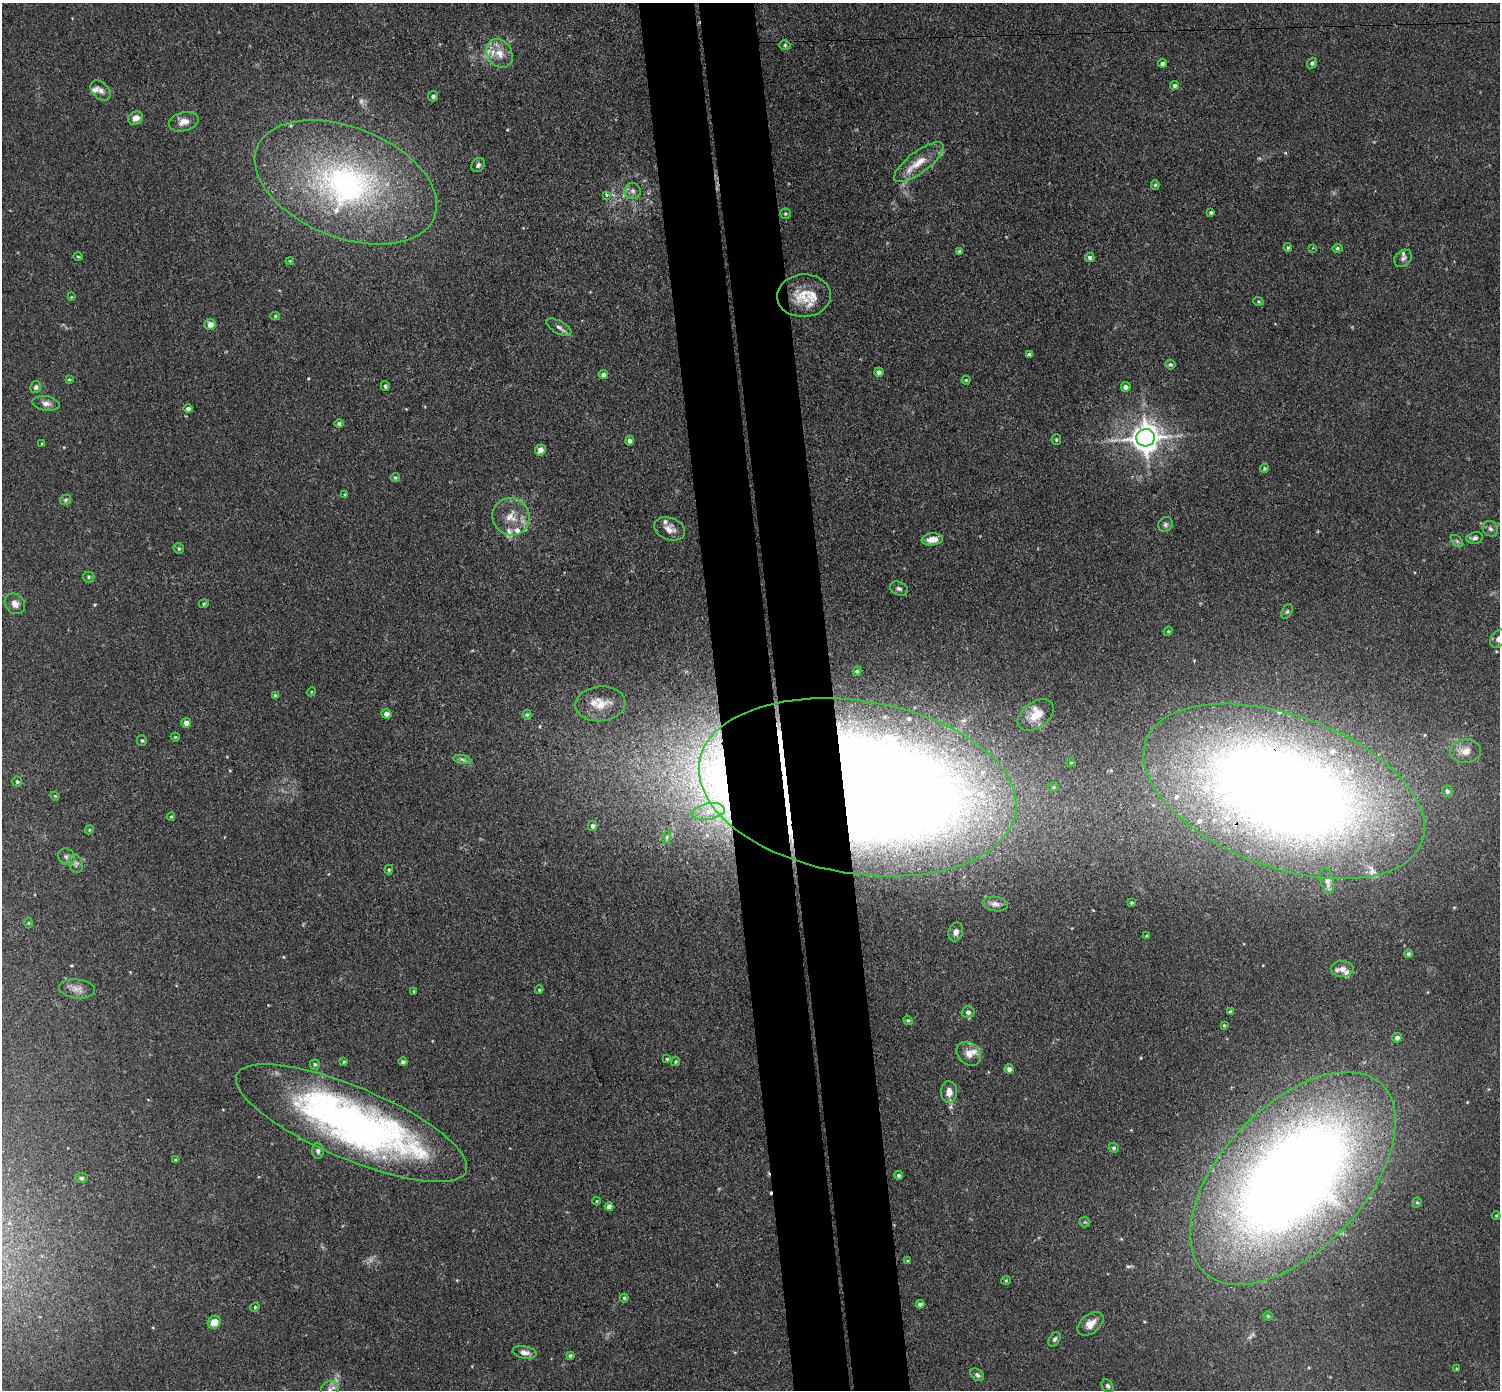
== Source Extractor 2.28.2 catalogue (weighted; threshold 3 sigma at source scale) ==
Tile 5 of 3 x 3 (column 2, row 2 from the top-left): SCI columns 1556-3053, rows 1522-2909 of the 4608 x 4537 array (HDU 1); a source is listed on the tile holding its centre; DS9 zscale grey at full resolution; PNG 1502 x 1392 px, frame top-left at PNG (2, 3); each listed source drawn as its Kron ellipse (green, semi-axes under 4 px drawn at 4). Shown black and unused: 7% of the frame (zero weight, under 3 of 4 exposures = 6% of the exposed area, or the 3 px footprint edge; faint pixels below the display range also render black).
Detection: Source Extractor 2.28.2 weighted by HDU 2 'WHT'; one run over the whole footprint, this tile lists its part. Background 0.0394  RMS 0.0046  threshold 0.0209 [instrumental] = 3 sigma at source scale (4.5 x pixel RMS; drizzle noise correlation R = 1.50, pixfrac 1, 0.05/0.05 arcsec/px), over >= 5 px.
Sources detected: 179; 4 too faint to see at this stretch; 3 inside a brighter object's white glare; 1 cosmic-ray / hot-pixel residue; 1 long thin detection or spike segment (spike, bleed or trail) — neither listed nor drawn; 25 inside a brighter listed object's ellipse — not listed separately; the other 145 listed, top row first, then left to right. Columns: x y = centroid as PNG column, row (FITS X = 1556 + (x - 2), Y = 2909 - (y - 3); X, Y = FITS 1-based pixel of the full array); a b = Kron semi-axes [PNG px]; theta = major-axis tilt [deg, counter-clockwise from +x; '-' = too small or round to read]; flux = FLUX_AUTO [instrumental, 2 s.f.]
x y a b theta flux
785 45 5 4 - 0.79
499 53 15 12 -56 6.4
1163 63 4 4 - 1.6
1312 63 5 5 - 1
1175 85 4 4 - 1.1
101 90 12 8 -46 2.4
433 96 5 5 - 1.3
136 118 8 6 27 3.4
184 122 15 9 15 4.2
919 162 30 10 37 9.1
478 165 7 6 - 1.3
346 182 95 55 -21 140
1155 185 4 4 - 0.64
633 191 8 8 - 2
606 195 4 3 - 3
1211 212 3 3 - 0.67
785 214 5 5 - 0.69
1288 248 4 3 - 0.72
1313 248 3 2 - 0.34
1337 248 5 4 - 0.76
959 251 4 4 - 0.99
78 256 5 3 - 0.48
1090 257 5 4 - 1.3
1403 258 10 7 43 1.8
290 261 4 4 - 0.46
804 296 27 21 3 13
71 297 3 3 - 0.34
1258 301 5 4 - 0.55
275 316 4 4 - 0.69
210 324 5 5 - 3.2
559 327 14 6 -29 2
1029 355 4 3 - 1.1
1170 364 5 5 - 0.92
879 372 4 4 - 1.6
603 374 4 4 - 1.7
69 379 4 3 - 0.49
966 380 4 4 - 0.52
385 386 5 4 - 0.88
36 387 6 5 - 1.1
1126 387 5 4 - 1.7
46 403 14 7 -9 2.6
188 408 5 4 - 1.5
339 424 4 4 - 0.95
1146 438 9 8 - 700
1056 440 5 4 - 0.68
629 441 5 4 - 1.4
42 444 4 4 - 0.54
540 450 6 5 - 2.9
1264 468 5 4 - 0.56
395 477 5 4 - 0.73
345 494 4 3 - 0.47
65 500 6 5 - 0.82
511 517 19 18 - 9.4
1165 524 8 7 - 1.3
670 529 16 11 -20 4
1490 529 8 7 - 1.6
1475 538 8 6 10 1.4
932 539 11 6 6 4.7
1457 541 7 4 -45 0.9
179 548 5 5 - 0.84
89 577 6 5 - 0.83
899 588 9 6 -23 1.5
15 604 11 9 -47 2.9
204 604 5 4 - 0.62
1287 611 7 5 62 0.82
1168 631 4 4 - 0.56
1498 639 10 7 56 2.1
857 671 5 4 - 1.1
311 692 5 3 - 0.43
275 695 4 4 - 0.53
600 704 25 17 4 9.5
387 714 5 4 - 2.8
527 715 5 4 - 0.65
1036 715 20 13 35 8.4
186 723 5 5 - 2.7
175 737 4 4 - 0.54
142 740 5 5 - 0.8
1465 751 15 11 4 5.8
462 760 9 4 -10 1.4
1071 762 4 3 - 0.41
17 782 5 5 - 0.9
857 787 160 86 -9 1700
1053 787 5 5 - 0.63
1284 791 147 76 -20 870
1447 791 6 5 - 1.4
55 796 4 3 - 0.41
708 811 17 8 11 5.3
171 817 4 3 - 0.57
593 826 5 5 - 1.8
89 830 4 3 - 0.46
667 837 6 3 71 0.61
66 857 9 7 -40 1.9
76 864 9 7 -70 1.8
389 870 5 4 - 0.67
1327 881 13 6 -77 2.9
1131 902 4 3 - 0.57
995 904 13 7 -7 2.4
29 923 5 3 - 0.49
956 932 9 7 75 2.3
1147 935 3 3 - 0.54
1408 954 4 4 - 0.91
1342 969 11 8 -2 3.1
77 989 18 9 -6 3.6
539 990 4 4 - 0.55
414 991 3 3 - 0.68
968 1012 6 6 - 1.4
1230 1012 4 4 - 1.2
908 1020 5 4 - 0.67
1224 1025 3 3 - 0.47
1397 1038 5 5 - 1.7
969 1054 13 10 -41 4.3
667 1059 4 4 - 0.44
344 1061 4 3 - 0.62
675 1061 5 4 - 0.57
403 1062 4 4 - 1.2
315 1064 5 5 - 0.71
1009 1069 5 4 - 2
949 1092 11 8 89 3.7
352 1123 124 36 -23 260
1114 1148 5 4 - 1
318 1151 7 6 - 1.3
175 1160 3 3 - 0.7
899 1175 4 4 - 1
81 1178 6 5 - 1.1
1293 1178 129 71 47 740
597 1201 4 3 - 0.4
1417 1202 5 4 - 0.62
609 1207 4 4 - 3.5
1496 1215 4 3 - 0.4
1085 1222 5 5 - 0.61
908 1261 3 3 - 0.64
1006 1280 4 4 - 0.53
624 1298 4 4 - 0.58
920 1304 4 4 - 1.4
255 1307 5 4 - 0.55
1268 1316 4 4 - 0.65
214 1322 7 6 - 6.5
1090 1324 15 9 39 5
1055 1339 8 5 57 1.1
524 1352 12 6 -11 2.8
570 1355 3 3 - 0.75
1456 1369 3 3 - 0.44
977 1375 7 5 -39 1.5
1108 1386 7 5 -57 1.2
330 1389 9 8 - 2.4
Overlapping masked pixels (flux is a lower limit): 4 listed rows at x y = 857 787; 1284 791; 352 1123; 1293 1178
Isophote crosses this tile's border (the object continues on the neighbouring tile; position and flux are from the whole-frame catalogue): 2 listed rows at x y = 1498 639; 330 1389